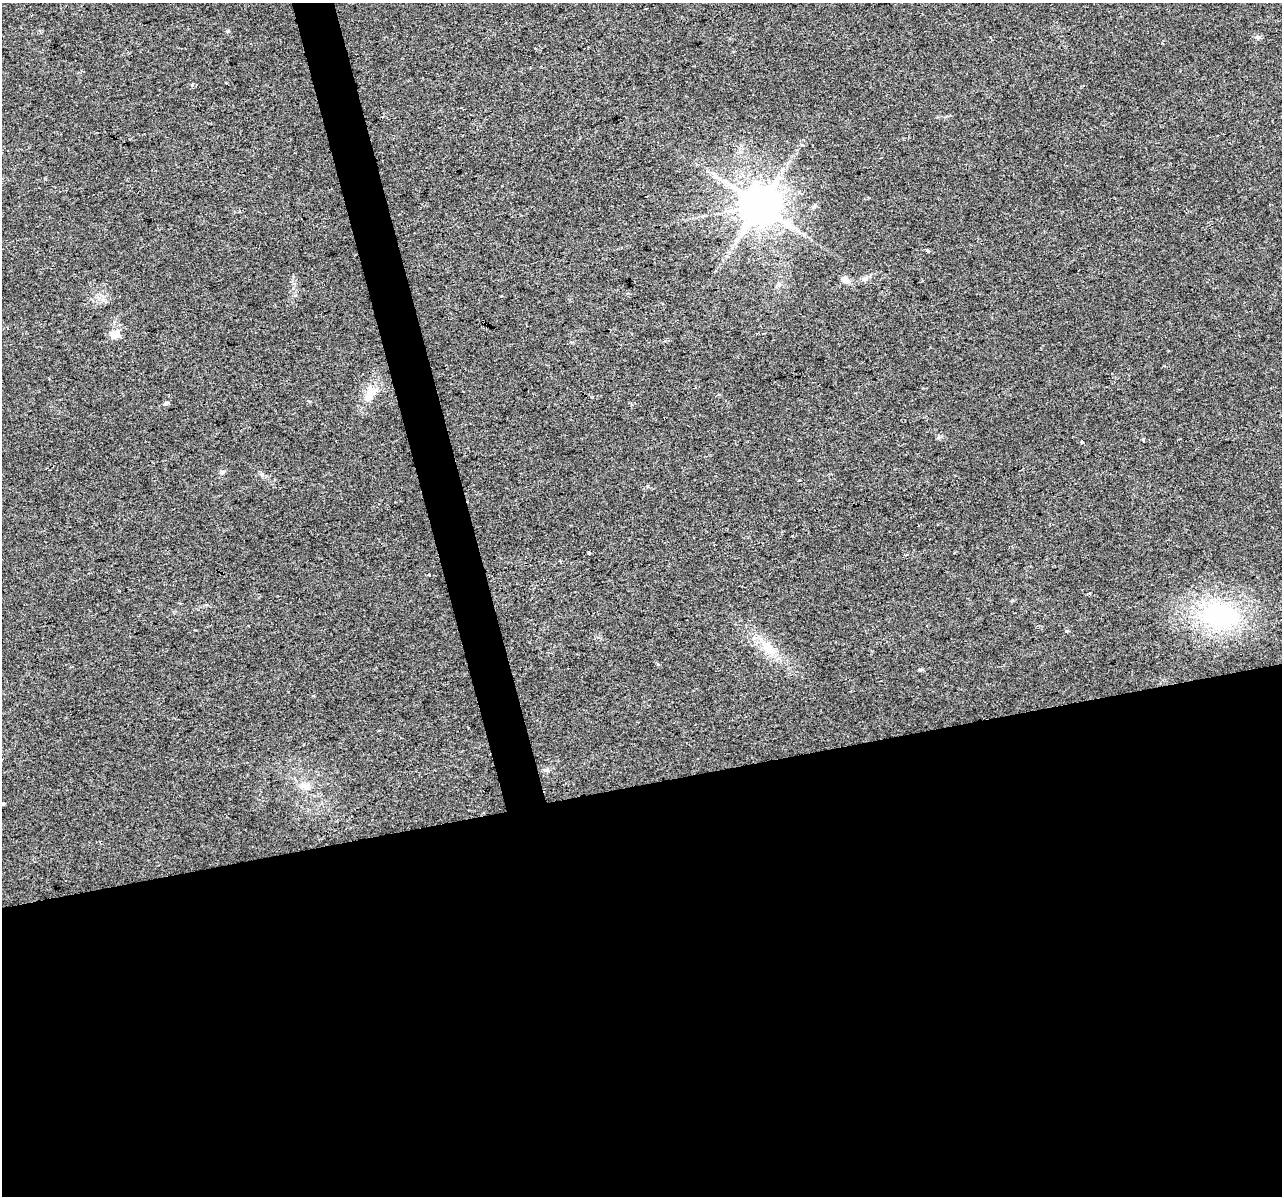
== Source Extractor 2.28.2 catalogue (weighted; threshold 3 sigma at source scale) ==
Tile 15 of 4 x 4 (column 3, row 4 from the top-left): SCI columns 2559-3838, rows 92-1285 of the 5117 x 4912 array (HDU 1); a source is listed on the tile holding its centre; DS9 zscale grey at full resolution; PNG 1284 x 1198 px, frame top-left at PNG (2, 3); no overlay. Shown black and unused: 37% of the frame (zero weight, under 2 of 3 exposures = <1% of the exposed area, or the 3 px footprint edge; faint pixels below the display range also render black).
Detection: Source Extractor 2.28.2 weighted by HDU 2 'WHT'; one run over the whole footprint, this tile lists its part. Background 0.0308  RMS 0.0062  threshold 0.028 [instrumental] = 3 sigma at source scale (4.5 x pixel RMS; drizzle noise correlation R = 1.50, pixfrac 1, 0.0396/0.0396 arcsec/px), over >= 5 px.
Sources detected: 23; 1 cosmic-ray / hot-pixel residue — not listed; the other 22 listed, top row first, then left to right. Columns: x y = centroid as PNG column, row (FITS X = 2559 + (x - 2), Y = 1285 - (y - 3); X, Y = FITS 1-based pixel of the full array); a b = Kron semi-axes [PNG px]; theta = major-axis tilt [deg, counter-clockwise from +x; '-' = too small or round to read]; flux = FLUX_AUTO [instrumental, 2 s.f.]
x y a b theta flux
1258 37 6 5 - 1.2
226 83 2 2 - 0.39
193 84 5 3 - 0.65
760 205 11 10 - 2300
814 206 7 4 45 1
928 250 3 3 - 3.7
865 279 10 7 25 2.4
845 280 11 8 -47 3.1
779 284 7 5 45 1.3
115 334 5 5 - 22
370 393 17 14 -66 8.2
165 404 6 5 - 1.2
1143 440 3 3 - 1.2
1082 442 3 3 - 2.6
222 472 7 5 29 1.1
782 532 4 3 - 0.54
429 575 3 3 - 2.6
1220 615 34 21 -15 86
769 649 24 14 -40 13
921 669 6 4 2 0.79
306 787 12 6 -37 3.5
3 804 4 3 - 1.7
Isophote crosses this tile's border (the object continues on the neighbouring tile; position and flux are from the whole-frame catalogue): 1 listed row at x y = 3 804
Unlisted compact peaks at least as high as the median listed source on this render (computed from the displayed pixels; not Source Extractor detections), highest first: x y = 228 31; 589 553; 658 664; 802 145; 1067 631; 547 770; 648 486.